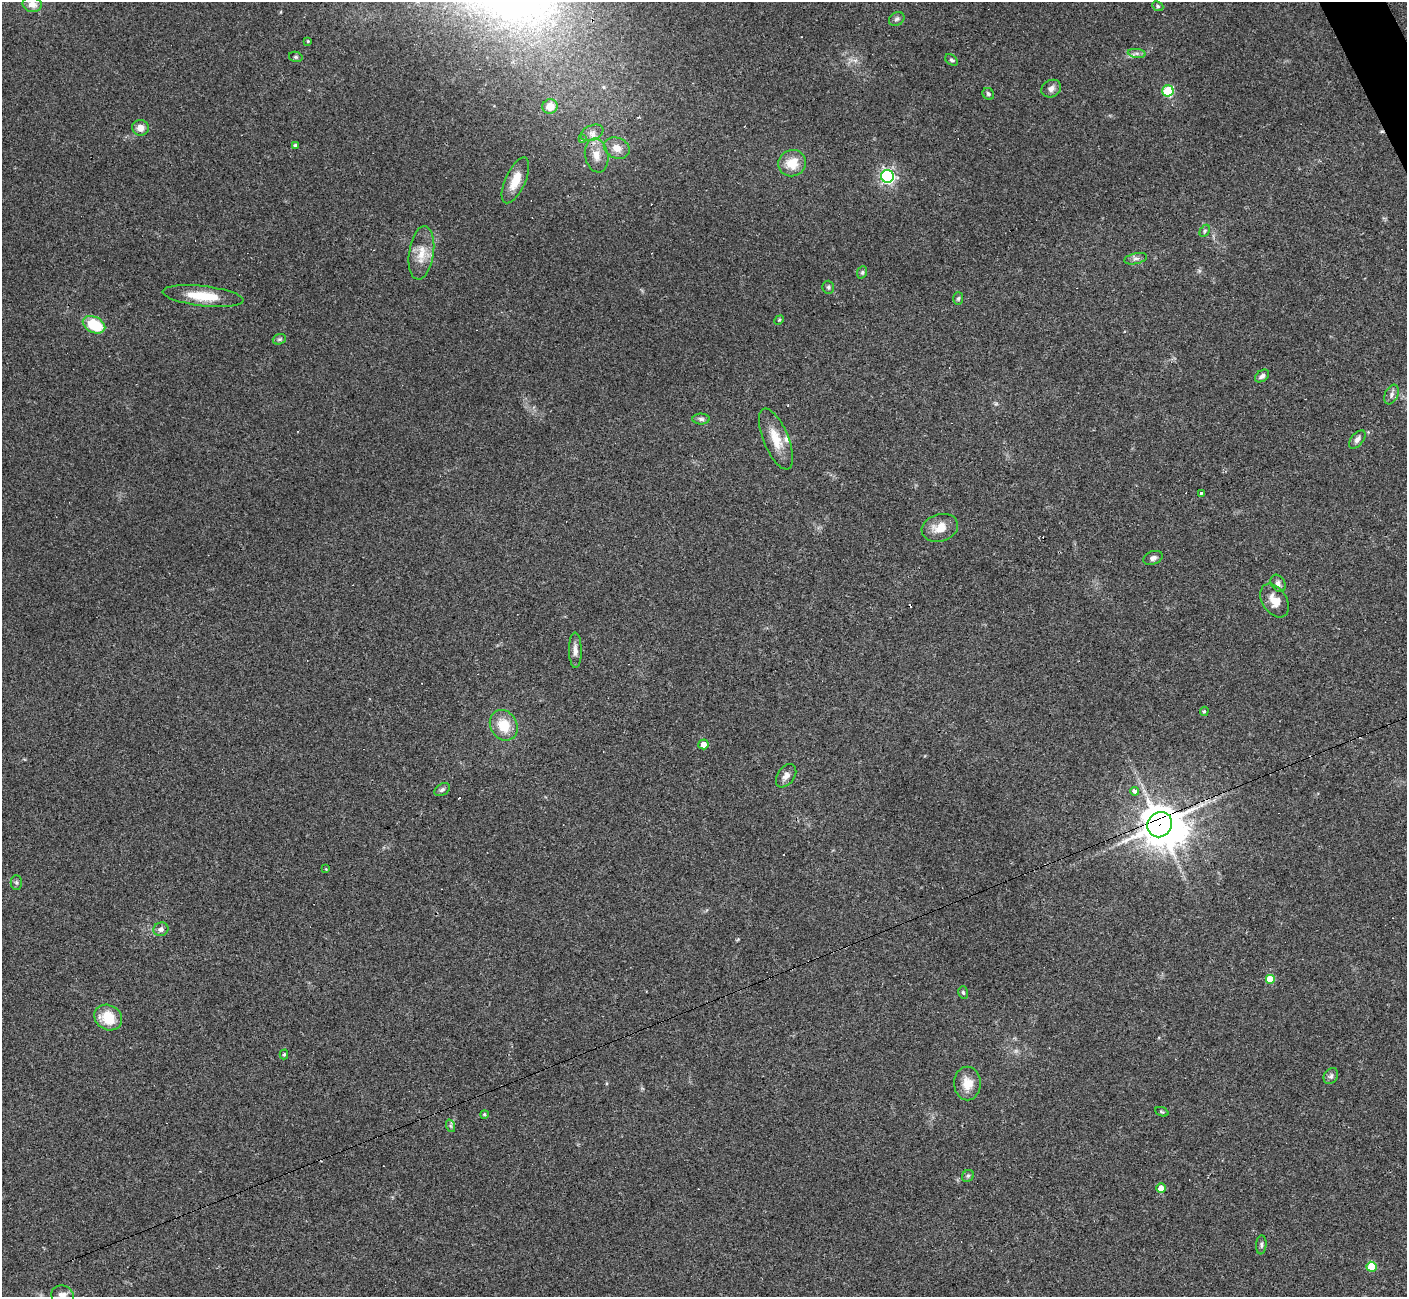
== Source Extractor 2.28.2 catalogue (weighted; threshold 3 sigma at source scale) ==
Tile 10 of 4 x 4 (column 2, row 3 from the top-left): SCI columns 1407-2811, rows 1576-2870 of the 5622 x 5608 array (HDU 1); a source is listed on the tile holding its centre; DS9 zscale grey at full resolution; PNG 1409 x 1299 px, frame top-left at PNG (2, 2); each listed source drawn as its Kron ellipse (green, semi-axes under 4 px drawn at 4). Shown black and unused: <1% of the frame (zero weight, under 3 of 4 exposures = <1% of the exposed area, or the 3 px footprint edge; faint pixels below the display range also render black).
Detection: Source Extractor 2.28.2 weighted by HDU 2 'WHT'; one run over the whole footprint, this tile lists its part. Background 0.0991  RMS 0.006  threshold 0.0269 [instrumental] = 3 sigma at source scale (4.5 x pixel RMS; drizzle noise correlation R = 1.50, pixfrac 1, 0.05/0.05 arcsec/px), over >= 5 px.
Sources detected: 77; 1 too faint to see at this stretch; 1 inside a brighter object's white glare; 9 cosmic-ray / hot-pixel residue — neither listed nor drawn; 1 inside a brighter listed object's ellipse — not listed separately; the other 65 listed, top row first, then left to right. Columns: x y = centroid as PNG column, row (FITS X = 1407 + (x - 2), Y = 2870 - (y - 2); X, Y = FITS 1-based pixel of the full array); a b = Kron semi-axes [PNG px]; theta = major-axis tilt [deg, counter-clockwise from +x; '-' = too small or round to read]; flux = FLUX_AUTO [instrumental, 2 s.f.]
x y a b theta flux
32 4 10 7 -12 5.2
1158 6 6 4 -24 0.94
897 19 8 6 33 1.6
308 41 4 3 - 0.59
1137 53 9 4 -8 1.9
296 57 7 5 -13 1
951 60 7 5 -40 1.2
1051 89 10 8 29 3
1168 91 5 5 - 46
988 94 6 5 - 1.3
550 106 7 7 - 7.8
140 128 8 7 - 4.3
592 133 12 7 22 3.5
582 139 3 3 - 1.1
295 145 4 3 - 0.96
617 148 13 10 -24 6.6
597 155 17 11 -79 7.4
792 163 14 13 - 11
887 176 6 6 - 150
515 180 25 10 66 9.8
1205 231 6 4 60 0.95
421 253 27 12 82 11
1136 259 12 5 13 2.1
862 272 6 4 69 0.91
828 287 6 6 - 1.2
203 296 40 10 -6 18
958 298 6 5 - 0.94
779 320 5 4 - 0.61
94 325 12 8 -26 24
279 339 7 5 20 1.1
1262 376 8 5 36 2.1
1391 394 10 6 67 2.2
701 419 8 5 -2 1.8
776 439 32 12 -68 12
1357 439 11 6 51 2.4
1201 493 4 3 - 1.5
940 528 18 13 17 9.6
1153 558 10 6 19 2.4
1278 583 9 7 -59 2.2
1275 601 18 12 -57 8.1
575 650 18 6 -89 3.7
1204 711 4 4 - 0.82
504 725 16 13 -59 14
703 744 5 5 - 4.8
786 776 13 8 54 3.3
442 790 8 5 33 1.6
1134 791 4 4 - 4.7
1160 825 13 12 - 1400
326 869 4 3 - 0.46
16 882 7 5 -89 1.2
161 929 7 6 - 2.4
1270 980 5 5 - 18
963 992 6 4 -73 1
108 1018 14 12 -30 15
284 1054 5 4 - 0.77
1331 1076 8 6 58 1.7
967 1083 17 13 -89 8.2
1162 1112 7 4 -23 0.88
484 1114 4 4 - 0.81
451 1126 6 4 -71 1
968 1176 6 5 - 1.2
1161 1188 4 4 - 6.3
1261 1245 9 5 85 1.4
1371 1267 5 5 - 22
62 1295 11 9 -16 3.5
Overlapping masked pixels (flux is a lower limit): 1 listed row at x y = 1160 825
Isophote crosses this tile's border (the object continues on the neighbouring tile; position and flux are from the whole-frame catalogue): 1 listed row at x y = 62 1295